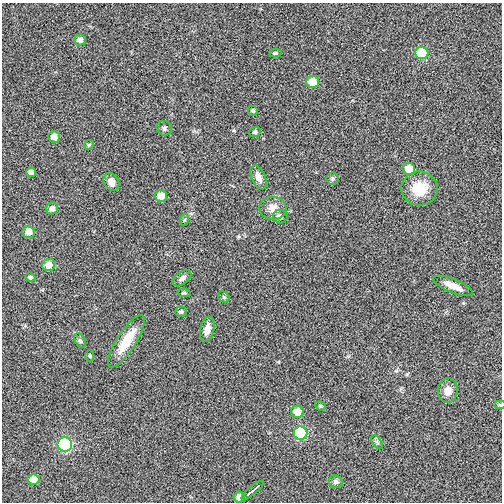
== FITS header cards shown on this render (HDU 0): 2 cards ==
NAXIS1  =                  500
NAXIS2  =                  500

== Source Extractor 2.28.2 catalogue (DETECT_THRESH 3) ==
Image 500 x 500 px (HDU 0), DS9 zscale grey, 1 PNG px = 1 image px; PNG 504 x 504 px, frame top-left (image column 1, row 500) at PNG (2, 3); each listed source drawn as its Kron ellipse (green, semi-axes under 4 px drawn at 4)
Background -0.00171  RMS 0.08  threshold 0.239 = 3 sigma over >= 5 px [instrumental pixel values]
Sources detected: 43; all 43 listed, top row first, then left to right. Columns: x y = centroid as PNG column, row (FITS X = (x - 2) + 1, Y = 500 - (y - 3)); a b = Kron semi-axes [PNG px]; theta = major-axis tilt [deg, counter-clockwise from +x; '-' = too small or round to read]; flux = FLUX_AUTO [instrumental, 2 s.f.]
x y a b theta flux
80 40 6 5 - 29
275 53 6 4 -2 10
422 53 6 6 - 220
312 82 6 6 - 85
253 111 5 4 - 8.4
164 128 7 7 - 14
255 132 6 5 - 11
54 137 6 5 - 44
89 145 5 4 - 7.8
409 169 6 6 - 100
31 172 5 4 - 28
258 177 13 7 -66 32
333 179 6 6 - 10
111 182 9 7 -60 30
419 188 18 17 - 140
161 196 6 5 - 65
52 208 6 6 - 24
273 208 14 11 -3 48
280 217 7 6 - 22
184 220 6 3 71 6.6
29 232 6 6 - 41
49 265 6 6 - 50
30 277 5 4 - 11
182 278 10 6 37 17
453 286 21 6 -22 59
184 293 6 4 -7 7.6
224 297 6 5 - 8.3
181 312 6 5 - 11
207 329 13 7 79 42
80 341 8 5 -62 9.4
126 341 30 9 57 130
90 356 6 4 -89 7.3
448 391 12 10 84 40
500 405 6 4 6 5.9
320 406 5 4 - 7.7
297 412 6 6 - 65
300 433 7 6 - 290
377 442 8 4 -53 11
65 444 7 7 - 520
33 480 6 5 - 54
336 482 7 6 - 14
253 490 14 2 40 43
239 497 6 5 - 31
At the frame edge (FLAGS 8, measured only in part): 1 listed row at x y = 500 405